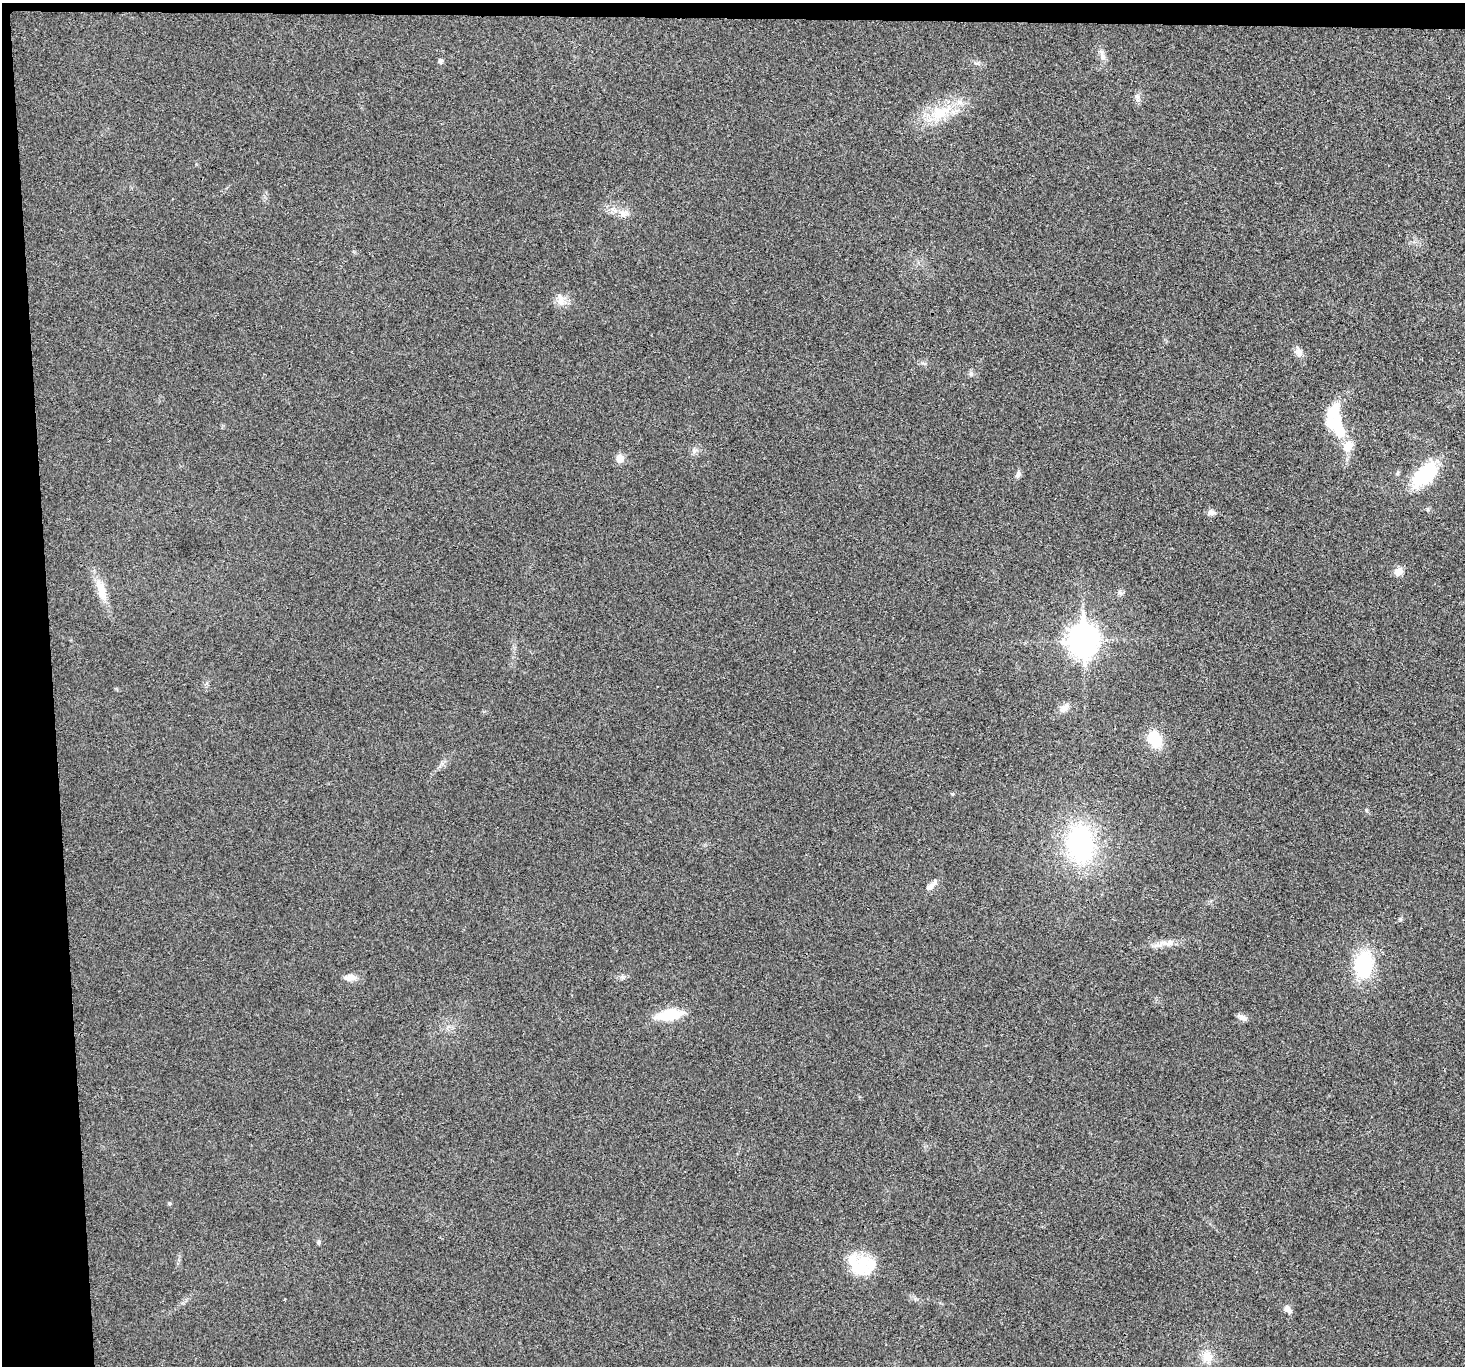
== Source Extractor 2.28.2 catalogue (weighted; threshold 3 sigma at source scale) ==
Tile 1 of 3 x 3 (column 1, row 1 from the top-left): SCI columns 2-1464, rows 2856-4219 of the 4392 x 4370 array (HDU 1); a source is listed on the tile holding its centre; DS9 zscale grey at full resolution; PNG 1467 x 1368 px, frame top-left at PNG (2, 3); no overlay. Shown black and unused: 5% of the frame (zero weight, under 3 of 4 exposures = <1% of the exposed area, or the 3 px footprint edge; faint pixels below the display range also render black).
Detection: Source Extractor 2.28.2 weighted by HDU 2 'WHT'; one run over the whole footprint, this tile lists its part. Background 0.0321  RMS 0.0062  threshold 0.0281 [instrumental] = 3 sigma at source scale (4.5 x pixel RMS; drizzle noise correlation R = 1.50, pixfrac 1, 0.05/0.05 arcsec/px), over >= 5 px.
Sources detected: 38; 2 inside a brighter object's white glare — not listed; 3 inside a brighter listed object's ellipse — not listed separately; the other 33 listed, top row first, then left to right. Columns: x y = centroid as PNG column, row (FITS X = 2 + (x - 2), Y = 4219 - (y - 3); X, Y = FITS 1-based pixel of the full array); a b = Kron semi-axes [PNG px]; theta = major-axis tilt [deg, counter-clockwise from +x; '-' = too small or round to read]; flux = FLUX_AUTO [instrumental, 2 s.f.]
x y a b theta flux
1102 56 11 8 -73 3.2
440 61 5 5 - 1.8
1137 97 12 7 -80 2.6
941 112 39 16 29 24
623 213 11 8 -63 3.7
561 302 11 10 - 4.9
1298 352 12 9 -57 3.9
971 374 7 5 -45 1.4
1332 412 26 11 67 19
1348 446 15 12 53 8.2
620 458 6 6 - 11
1018 474 11 6 80 2
1424 475 30 16 42 37
1211 513 12 6 0 2.5
1398 572 11 10 - 4.5
100 587 21 11 -59 8.5
1120 593 7 6 - 1.5
1083 640 12 10 -86 850
1064 708 12 8 64 3.5
1155 740 15 11 -65 22
952 794 5 4 - 0.75
1080 843 34 23 -83 100
930 887 13 8 38 3.7
1168 943 17 9 8 5.7
1363 965 25 16 83 46
350 977 18 9 3 4.4
670 1015 19 9 8 29
1242 1017 13 6 -31 2.8
169 1203 5 4 - 0.92
318 1242 7 4 -85 1
860 1264 33 23 -10 27
1287 1309 10 7 -51 3.3
1207 1357 14 12 -64 8.6
Unlisted compact peaks at least as high as the median listed source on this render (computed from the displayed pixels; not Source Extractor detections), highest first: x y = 1400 919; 1366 810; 623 977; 1427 509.